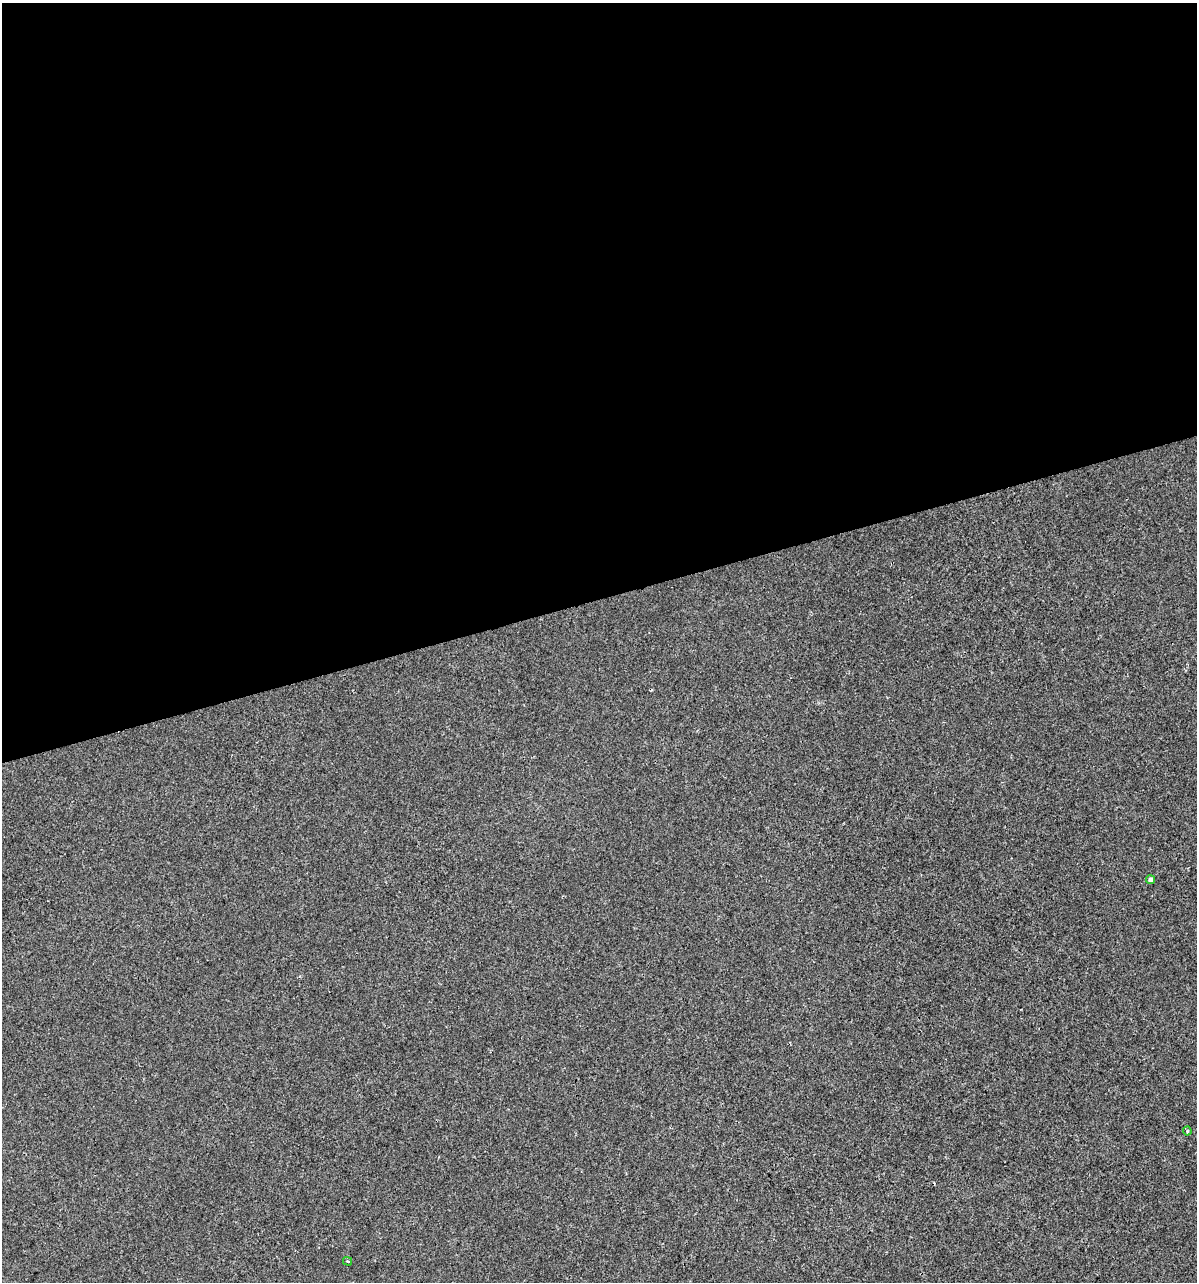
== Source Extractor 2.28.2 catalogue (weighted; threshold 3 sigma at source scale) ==
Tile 2 of 4 x 4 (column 2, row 1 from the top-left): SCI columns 1290-2484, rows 3843-5122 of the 4919 x 5122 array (HDU 1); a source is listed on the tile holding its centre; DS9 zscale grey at full resolution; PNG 1199 x 1284 px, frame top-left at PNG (2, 3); each listed source drawn as its Kron ellipse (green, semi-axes under 4 px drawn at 4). Shown black and unused: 47% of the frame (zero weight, under 2 of 3 exposures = <1% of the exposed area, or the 3 px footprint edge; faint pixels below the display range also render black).
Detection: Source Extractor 2.28.2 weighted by HDU 2 'WHT'; one run over the whole footprint, this tile lists its part. Background 1.48e-04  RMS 0.0042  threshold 0.019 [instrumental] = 3 sigma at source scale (4.5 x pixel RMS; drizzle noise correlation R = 1.50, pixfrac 1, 0.0396/0.0396 arcsec/px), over >= 5 px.
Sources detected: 4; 1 cosmic-ray / hot-pixel residue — neither listed nor drawn; the other 3 listed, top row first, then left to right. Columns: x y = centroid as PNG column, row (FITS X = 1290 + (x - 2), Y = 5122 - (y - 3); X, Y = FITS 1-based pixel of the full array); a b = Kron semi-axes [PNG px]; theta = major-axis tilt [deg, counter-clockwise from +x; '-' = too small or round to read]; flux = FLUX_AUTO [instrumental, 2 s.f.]
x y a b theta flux
1151 880 4 4 - 1.6
1187 1131 4 4 - 0.48
347 1261 4 3 - 0.73